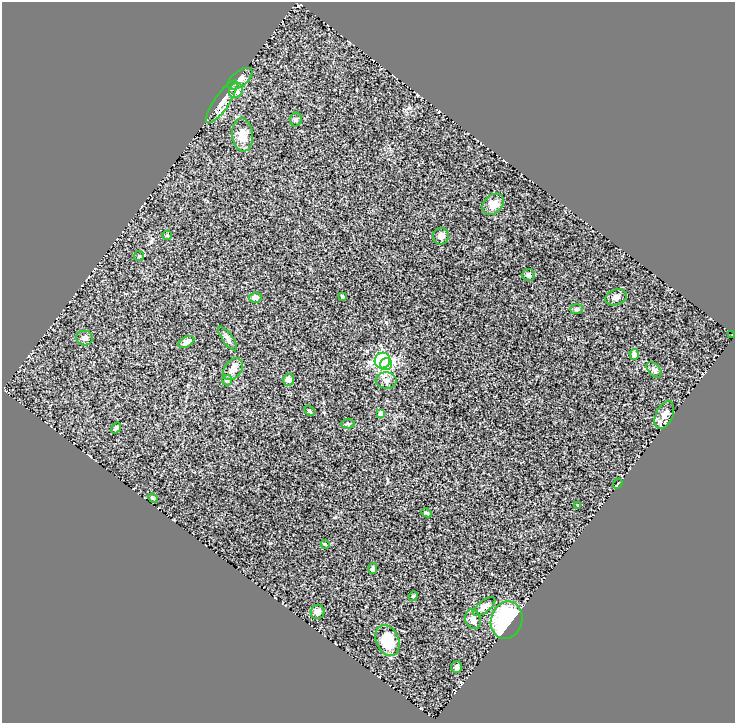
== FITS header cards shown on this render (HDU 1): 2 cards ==
NAXIS1  =                  733
NAXIS2  =                  721

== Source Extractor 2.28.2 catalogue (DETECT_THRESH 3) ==
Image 733 x 721 px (HDU 1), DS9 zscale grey, 1 PNG px = 1 image px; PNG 737 x 725 px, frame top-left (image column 1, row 721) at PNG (2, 2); each listed source drawn as its Kron ellipse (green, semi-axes under 4 px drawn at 4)
Background 1.1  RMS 0.059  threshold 0.178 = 3 sigma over >= 5 px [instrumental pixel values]
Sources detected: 44; all 44 listed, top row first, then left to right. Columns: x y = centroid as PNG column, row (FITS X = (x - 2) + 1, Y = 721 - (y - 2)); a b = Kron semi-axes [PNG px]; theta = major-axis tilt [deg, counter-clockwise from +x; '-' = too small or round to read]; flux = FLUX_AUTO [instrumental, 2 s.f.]
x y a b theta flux
240 79 15 7 38 28
236 90 8 6 52 16
222 102 25 7 55 41
296 120 7 6 - 7.4
242 135 17 10 -84 54
493 204 12 9 45 40
167 235 5 4 - 4.7
441 236 8 8 - 19
139 256 5 5 - 5.4
529 275 6 6 - 13
343 297 3 3 - 4.9
616 297 11 7 21 20
255 298 6 5 - 15
577 309 6 5 - 7.3
732 334 2 2 - 1.9
84 338 8 7 - 16
228 338 14 5 -53 14
186 342 8 5 30 21
634 354 5 4 - 21
382 361 8 7 - 700
386 364 6 5 - 300
233 369 12 8 55 32
654 370 9 5 -49 12
227 380 5 5 - 6.1
289 380 6 5 - 20
386 380 10 8 -5 17
309 411 6 4 -42 6.2
381 414 4 4 - 31
664 415 15 8 66 32
348 424 6 4 5 6
116 428 6 4 54 7.9
618 484 5 2 - 4
153 498 5 4 - 4.9
578 506 3 2 - 3.3
426 513 5 3 - 4.7
325 544 5 3 - 3.3
373 569 5 4 - 9.2
413 596 5 4 - 4.3
484 606 13 6 38 17
318 612 7 7 - 18
473 619 10 7 -71 21
507 620 19 15 72 350
387 640 16 11 -69 120
456 667 6 5 - 14